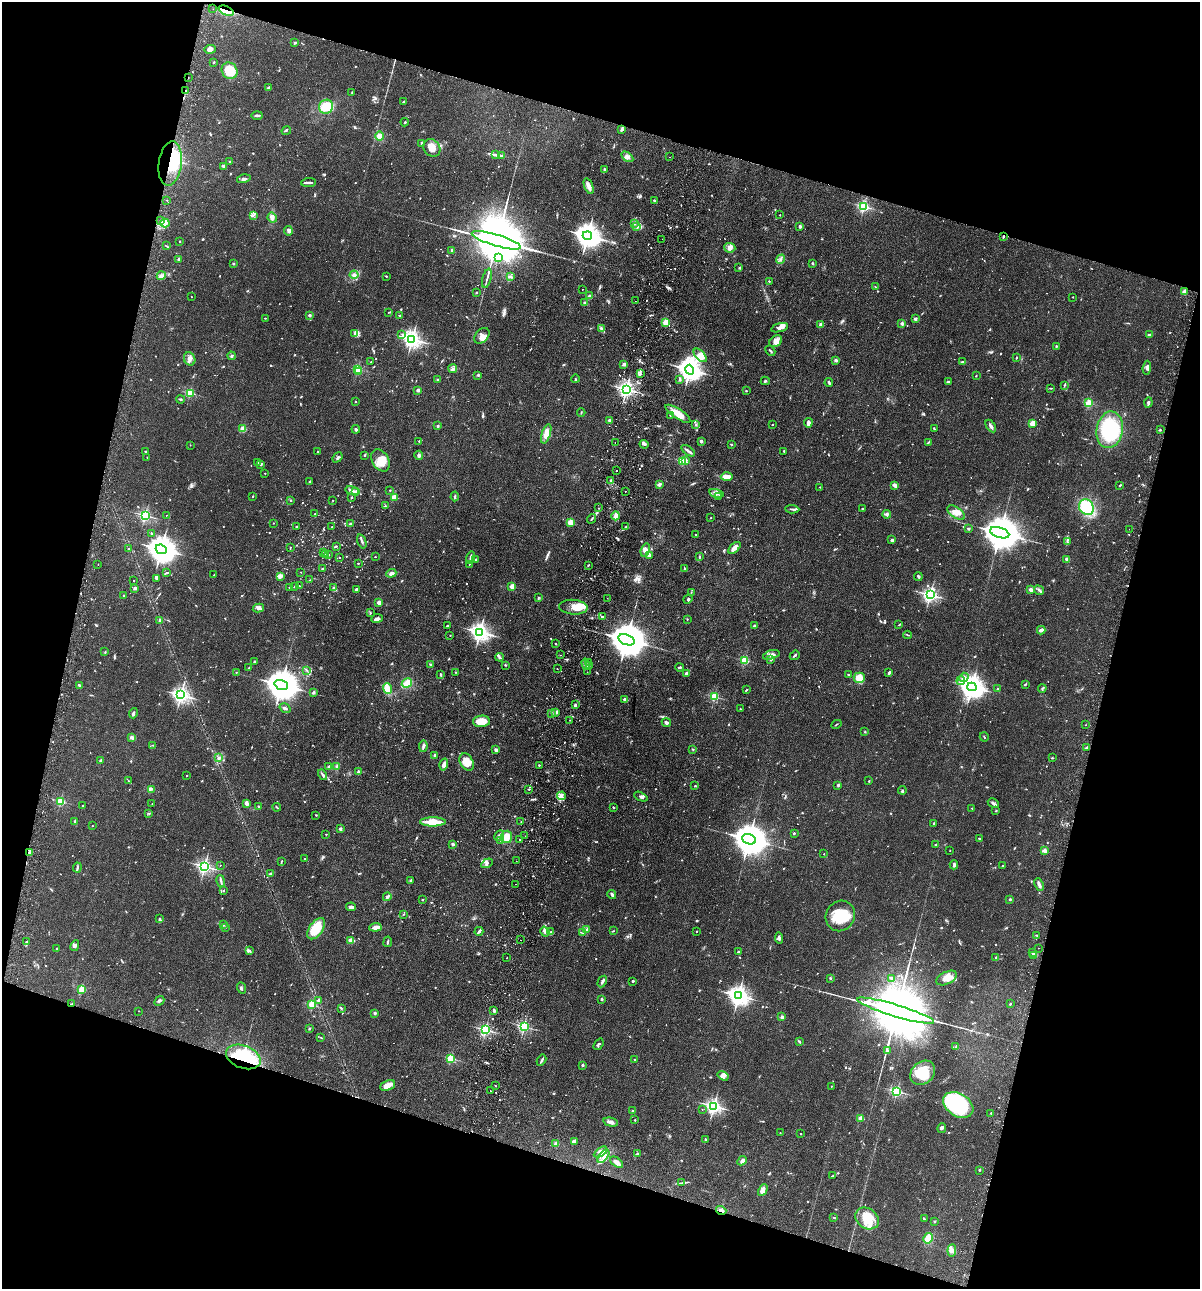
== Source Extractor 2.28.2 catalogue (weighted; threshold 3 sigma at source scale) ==
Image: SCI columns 307-5096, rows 19-5166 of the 5280 x 5184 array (HDU 1 of 3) = the unmasked area's bounding box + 8 px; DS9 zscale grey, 4 x 4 block average (1 PNG px = mean of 4 x 4 image px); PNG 1202 x 1291 px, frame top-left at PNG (2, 2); each listed source drawn as its Kron ellipse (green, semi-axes under 4 px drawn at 4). Shown black and unused: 33% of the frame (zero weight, under 2 of 3 exposures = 3% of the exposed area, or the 3 px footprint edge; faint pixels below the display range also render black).
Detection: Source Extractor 2.28.2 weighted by HDU 2 'WHT'. Background 0.0824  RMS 0.0058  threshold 0.0261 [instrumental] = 3 sigma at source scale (4.5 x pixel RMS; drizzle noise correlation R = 1.50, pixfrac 1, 0.05/0.05 arcsec/px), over >= 5 px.
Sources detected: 1228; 12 too faint to see at this stretch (4 x 4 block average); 6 inside a brighter object's white glare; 30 cosmic-ray / hot-pixel residue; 7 long thin detections or spike segments (spike, bleed or trail) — neither listed nor drawn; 20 coinciding with a brighter row at this scale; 59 inside a brighter listed object's ellipse — not listed separately; of the other 1094, all 500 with FLUX_AUTO >= 2.19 (the completeness limit of this list) listed and drawn (594 fainter detections not listed), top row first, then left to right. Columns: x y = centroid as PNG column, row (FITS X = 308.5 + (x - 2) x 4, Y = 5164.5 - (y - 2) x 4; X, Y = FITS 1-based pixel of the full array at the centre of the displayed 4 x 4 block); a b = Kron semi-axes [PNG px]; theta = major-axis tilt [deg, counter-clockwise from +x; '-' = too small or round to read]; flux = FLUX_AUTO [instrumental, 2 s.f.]
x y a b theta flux
213 9 2 2 - 3.1
226 11 8 3 -24 19
295 43 3 2 - 7
210 49 6 3 4 12
214 62 2 2 - 16
230 71 8 7 - 110
188 78 2 2 - 2.2
269 88 3 2 - 11
186 91 3 2 - 4.6
352 93 2 2 - 2.6
403 102 3 2 - 3.4
326 107 7 6 - 71
257 115 5 2 - 8.1
405 122 4 2 - 2.4
286 130 5 2 - 3.9
622 130 4 2 - 5.4
380 136 5 4 - 27
422 143 2 2 - 27
432 148 9 8 - 40
496 155 2 2 - 3.1
501 156 4 2 - 4.7
627 157 7 4 -34 13
669 157 2 2 - 2.9
230 162 2 2 - 15
170 163 22 11 82 120
224 166 3 2 - 7
605 170 3 2 - 3.3
244 179 7 3 13 8.7
309 182 7 2 5 7.9
589 186 8 4 -70 19
167 200 2 2 - 3.9
654 200 2 2 - 10
864 206 2 2 - 550
253 215 3 2 - 3.7
780 215 2 2 - 2.6
272 218 5 4 - 14
161 220 3 3 - 6.1
165 223 4 4 - 16
634 224 3 2 - 2.7
800 226 2 2 - 31
637 227 3 2 - 5.4
288 231 5 3 - 7.3
587 236 5 4 - 4300
1004 237 2 2 - 2.2
662 239 2 2 - 2.5
496 240 25 5 -17 62000
180 242 2 2 - 5.6
166 246 4 2 - 2.6
730 248 5 5 - 13
451 250 2 2 - 14
499 258 4 2 - 4.5
178 259 2 2 - 3.7
780 259 5 3 - 7.6
813 263 2 2 - 17
233 264 2 2 - 6.6
739 267 2 2 - 3
354 275 4 3 - 11
161 276 4 4 - 14
386 276 2 2 - 2.5
510 276 4 3 - 6
487 278 10 2 75 8.7
769 281 2 2 - 3
875 287 3 2 - 2.5
582 289 2 2 - 2.6
1184 291 3 2 - 10
476 292 2 2 - 3.6
589 296 2 2 - 21
191 297 2 2 - 2.5
1073 297 2 2 - 3
635 301 2 2 - 3
585 303 3 3 - 4.7
389 312 4 2 - 2.2
309 315 2 2 - 31
399 316 2 2 - 5.6
265 318 2 2 - 2.2
915 319 2 2 - 34
666 323 2 2 - 110
902 323 2 2 - 39
821 325 2 2 - 44
601 328 4 2 - 5.9
780 328 9 4 15 16
355 334 4 3 - 6.9
402 334 3 2 - 2.8
1149 335 3 2 - 8.5
482 336 9 6 47 20
412 339 3 2 - 1800
776 341 7 5 34 28
1056 346 2 2 - 3.3
770 351 6 2 -44 4.9
700 355 8 4 -47 40
231 356 4 2 - 4.2
1016 358 3 2 - 2.7
190 359 7 5 -65 14
836 360 2 2 - 24
963 361 4 2 - 3.6
371 362 2 2 - 3
624 364 3 2 - 11
1147 368 7 3 83 9.7
358 369 2 2 - 250
453 369 4 2 - 6.4
690 370 5 4 - 3200
358 371 3 2 - 26
640 374 3 2 - 3.4
478 375 2 2 - 19
976 376 2 2 - 2.4
575 379 4 2 - 3.4
680 379 3 2 - 5.4
438 380 3 2 - 5.7
765 381 4 2 - 4.9
829 382 4 2 - 5.6
948 382 3 2 - 3.9
1064 385 3 2 - 2.9
1051 388 3 2 - 2.8
626 389 2 2 - 1400
418 390 2 2 - 37
746 391 2 2 - 2.9
190 393 2 2 - 280
180 399 4 2 - 3.9
355 402 2 2 - 2.4
1089 403 2 2 - 200
1148 403 5 2 - 6.7
581 413 4 2 - 2.6
678 414 14 5 -33 53
670 415 2 2 - 2.5
609 420 2 2 - 5.7
808 423 4 3 - 14
1033 423 2 2 - 130
696 425 3 2 - 2.6
772 425 2 2 - 6.4
438 426 2 2 - 22
991 426 7 3 -58 11
243 429 2 2 - 150
356 429 4 3 - 4.6
934 429 3 2 - 3.5
1110 430 18 13 80 240
1160 430 2 2 - 4
546 434 10 4 72 35
419 441 2 2 - 2.7
701 441 3 2 - 8
928 442 4 2 - 2.8
615 443 2 2 - 15
644 444 5 2 - 11
731 444 3 2 - 3.1
190 445 2 2 - 2.9
688 451 8 2 -39 9
784 451 3 2 - 2.7
145 452 2 2 - 2.2
318 452 3 2 - 3.9
364 455 2 2 - 2.3
419 455 5 3 - 6.7
147 457 2 2 - 2.2
338 457 6 2 49 6
380 460 12 8 -59 57
685 460 2 2 - 43
682 461 2 2 - 200
257 462 2 2 - 7.7
260 464 3 2 - 4.4
617 471 2 2 - 9
265 473 2 2 - 4
727 477 6 3 2 33
611 481 3 2 - 4.2
310 482 2 2 - 15
659 484 3 2 - 12
895 485 4 2 - 14
1120 485 3 2 - 3.5
820 487 2 2 - 2.4
390 490 2 2 - 6.5
352 491 7 2 -12 10
625 491 2 2 - 2.9
356 492 4 2 - 11
717 493 7 3 -13 11
253 496 2 2 - 5.3
455 496 5 2 - 5.8
719 496 3 2 - 2.5
352 497 2 2 - 9.8
394 497 2 2 - 98
291 500 2 2 - 2.7
333 500 2 2 - 2.5
385 506 2 2 - 5.2
1086 507 8 7 - 150
598 508 2 2 - 2.3
862 508 3 2 - 2.3
792 509 7 2 -4 6.2
956 513 10 5 -33 23
315 514 2 2 - 3.8
887 514 4 3 - 7.4
145 515 2 2 - 620
166 515 2 2 - 2.9
616 516 4 3 - 16
711 518 2 2 - 3.2
592 519 5 2 - 3.7
570 522 2 2 - 130
273 523 2 2 - 4
350 523 3 2 - 3
296 527 2 2 - 9.9
332 527 2 2 - 2.3
625 527 2 2 - 2.4
968 529 2 2 - 3.7
1129 529 2 2 - 3.4
151 533 3 2 - 2.3
1000 533 10 5 -17 15000
695 534 2 2 - 2.4
892 540 3 2 - 9
362 541 7 2 -72 7.7
1067 542 3 2 - 3.2
336 546 2 2 - 4.2
290 547 2 2 - 2.7
734 548 7 3 44 25
128 549 3 2 - 3.3
161 549 6 4 -24 5900
645 550 7 4 73 17
324 552 2 2 - 2.4
329 554 2 2 - 2.6
326 555 2 2 - 18
649 555 3 2 - 8
375 557 2 2 - 4.5
700 557 3 2 - 2.9
340 558 2 2 - 2.5
470 558 6 2 72 6.7
476 559 2 2 - 2.6
1067 559 2 2 - 48
358 563 2 2 - 5.5
469 564 2 2 - 2.5
98 565 2 2 - 2.2
588 565 2 2 - 2.3
323 569 4 2 - 3.4
684 569 4 2 - 3.3
301 572 2 2 - 2.4
167 573 4 2 - 4.4
391 573 5 3 - 11
214 575 2 2 - 2.8
280 576 4 3 - 13
918 577 4 3 - 5.8
156 579 3 2 - 3.8
310 580 2 2 - 2.3
134 581 2 2 - 3.5
299 586 2 2 - 2.2
512 586 2 2 - 90
289 587 2 2 - 2.3
294 587 2 2 - 7.2
135 588 2 2 - 35
334 588 2 2 - 7.7
356 589 3 2 - 8.1
1031 590 2 2 - 66
1039 590 5 2 - 5.9
691 592 3 2 - 2.7
123 595 2 2 - 10
930 595 2 2 - 1100
538 598 3 2 - 3.3
607 598 2 2 - 6.6
688 599 5 3 - 5.4
379 602 2 2 - 68
573 607 14 7 -4 38
258 608 6 2 12 8.4
370 613 3 2 - 2.9
602 617 2 2 - 9.4
377 618 6 4 10 9.6
687 619 2 2 - 2.3
159 620 3 2 - 4.1
899 625 3 2 - 2.3
447 626 2 2 - 13
754 626 2 2 - 23
1041 630 4 2 - 14
480 632 3 3 - 1900
908 635 4 2 - 2.9
450 636 2 2 - 3.4
626 640 8 5 -19 15000
556 644 2 2 - 2.3
105 652 3 2 - 2.3
561 655 2 2 - 2.7
771 655 8 4 18 17
795 655 5 2 - 5.2
500 657 4 2 - 4.9
745 660 2 2 - 260
771 660 4 2 - 4.8
255 662 4 2 - 4.4
589 663 2 2 - 2.3
586 664 6 2 -73 7.5
430 665 3 2 - 3.4
505 665 3 2 - 2.9
589 666 2 2 - 2.9
679 667 4 2 - 5.2
249 668 3 2 - 3.5
557 668 2 2 - 9.8
307 670 3 2 - 2.2
236 672 2 2 - 4.5
455 672 2 2 - 2.5
587 672 2 2 - 3.1
686 673 3 2 - 9.7
889 673 3 2 - 8.7
441 675 3 2 - 5.6
848 675 2 2 - 3.1
964 677 5 3 - 8.9
859 678 5 5 - 50
961 681 4 3 - 12
407 683 5 3 - 45
1025 684 3 2 - 5.1
79 685 2 2 - 8.4
281 685 7 4 -19 9900
972 687 4 3 - 3100
998 688 2 2 - 2.2
1042 688 4 2 - 4.9
387 689 5 3 - 36
746 690 3 2 - 2.4
313 692 2 2 - 7.5
181 695 3 2 - 1500
714 697 2 2 - 290
624 699 2 2 - 23
575 705 3 2 - 8
285 708 6 2 -32 8
740 709 2 2 - 2.2
556 712 2 2 - 51
134 713 5 2 - 6.1
551 713 4 2 - 5.7
570 720 2 2 - 2.3
481 721 8 5 3 59
666 722 4 3 - 6.3
836 724 5 2 - 2.7
1085 725 2 2 - 2.6
865 732 2 2 - 2.8
984 737 5 2 - 2.7
132 738 4 2 - 11
153 745 3 2 - 2.2
423 746 6 3 80 7.6
1087 747 4 2 - 5.7
693 749 2 2 - 2.4
496 750 3 2 - 12
435 755 2 2 - 29
219 758 4 3 - 8.4
1052 758 3 2 - 2.7
101 761 2 2 - 37
467 762 9 6 -60 47
444 764 6 3 74 17
539 765 2 2 - 2.7
329 767 2 2 - 43
337 767 3 2 - 3.7
358 772 3 2 - 5.5
322 775 6 2 -58 6.7
186 776 2 2 - 3.3
128 781 4 2 - 2.9
869 781 3 2 - 2.7
838 785 3 2 - 5.8
695 786 3 2 - 2.8
151 789 2 2 - 3.2
529 789 2 2 - 4.7
902 790 4 2 - 3.8
561 796 4 4 - 12
641 797 7 3 -26 8.1
60 801 2 2 - 320
246 803 3 3 - 15
993 803 6 2 -28 6.6
152 804 2 2 - 2.3
83 806 2 2 - 12
258 806 2 2 - 3.4
277 807 4 2 - 3.3
613 807 3 2 - 2.3
972 808 2 2 - 2.8
996 811 3 2 - 2.3
149 814 3 2 - 2.2
316 815 2 2 - 2.4
75 821 3 2 - 5.9
433 822 13 4 0 74
521 822 2 2 - 6.1
934 823 2 2 - 5.5
92 826 2 2 - 4
340 829 2 2 - 31
794 833 3 2 - 3.9
326 834 2 2 - 2.6
499 836 5 2 - 7.7
525 836 2 2 - 2.7
507 837 6 5 - 35
979 838 2 2 - 10
519 839 2 2 - 11
749 839 7 5 -19 11000
501 840 3 2 - 2.5
453 844 2 2 - 34
936 845 3 2 - 5.7
1044 850 2 2 - 71
950 851 2 2 - 2.7
29 852 3 2 - 5.4
824 854 2 2 - 3.9
304 859 2 2 - 7.1
281 861 2 2 - 2.2
516 861 2 2 - 7
487 863 6 3 32 9.1
220 865 2 2 - 2.6
954 865 4 2 - 10
204 866 2 2 - 1100
1003 866 3 2 - 2.5
77 868 5 2 - 4.9
271 874 4 2 - 11
411 880 2 2 - 18
221 881 6 2 -78 6.7
516 884 2 2 - 3.4
1039 884 6 2 -67 15
223 891 2 2 - 3.2
612 894 4 2 - 8
387 897 4 3 - 7.9
1010 899 2 2 - 17
422 900 2 2 - 2.4
351 907 5 3 - 11
404 914 2 2 - 2.5
840 916 16 14 56 100
159 919 2 2 - 2.5
223 924 3 2 - 2.7
225 927 2 2 - 2.2
375 927 6 2 6 26
316 929 12 6 55 93
587 930 2 2 - 82
479 931 4 2 - 10
613 931 2 2 - 2.6
697 931 2 2 - 4.4
545 932 5 3 - 9.3
550 932 3 2 - 3.7
583 933 2 2 - 2.8
1036 935 3 2 - 2.7
779 938 6 2 -84 6.3
350 940 3 2 - 18
520 940 2 2 - 4.3
26 941 2 2 - 2.5
388 942 5 2 - 5.1
75 946 6 3 63 8
1038 948 2 2 - 7
56 949 2 2 - 9.1
249 951 3 2 - 4.5
738 952 2 2 - 4.7
1033 952 2 2 - 3
1033 955 3 2 - 8.5
996 957 3 2 - 6
507 958 2 2 - 2.2
830 978 3 2 - 3.5
892 978 4 2 - 8.3
947 978 11 6 26 29
602 981 6 3 61 8.1
633 981 2 2 - 5.3
241 988 6 2 -69 5.3
82 989 2 2 - 190
738 996 4 3 - 2600
601 999 4 2 - 3.3
318 1000 2 2 - 29
159 1001 5 3 - 7.2
72 1004 2 2 - 3.3
312 1004 2 2 - 200
1010 1004 3 2 - 2.6
341 1008 3 2 - 2.6
138 1011 2 2 - 2.8
494 1011 4 2 - 6.1
896 1011 40 6 -17 85000
375 1013 2 2 - 29
782 1017 2 2 - 30
524 1027 2 2 - 610
309 1029 3 2 - 2.3
485 1030 2 2 - 690
321 1038 4 2 - 2.6
799 1042 2 2 - 6.3
598 1044 6 2 52 4.4
956 1047 3 2 - 2.8
888 1051 3 2 - 3.2
243 1057 18 11 -20 240
451 1058 2 2 - 270
541 1060 6 2 61 6.7
635 1060 2 2 - 11
582 1065 3 2 - 4.3
923 1073 14 10 41 87
723 1076 6 4 -33 13
388 1085 8 5 21 28
495 1086 2 2 - 4.9
831 1086 2 2 - 5
491 1091 2 2 - 2.9
897 1091 2 2 - 600
958 1105 16 11 -32 400
714 1106 2 2 - 1200
702 1109 2 2 - 2.3
633 1110 3 2 - 3
991 1113 2 2 - 12
861 1118 2 2 - 100
635 1120 2 2 - 8.3
611 1122 7 4 -13 12
942 1128 5 3 - 7.2
780 1133 2 2 - 3.8
801 1134 2 2 - 2.4
705 1140 3 2 - 5.7
574 1141 3 2 - 32
556 1144 2 2 - 54
601 1152 7 4 32 18
637 1153 3 2 - 2.8
603 1156 8 3 52 17
742 1161 5 2 - 12
617 1162 7 3 -36 20
979 1170 2 2 - 3.5
832 1176 2 2 - 2.2
681 1183 4 2 - 3.5
763 1190 6 3 62 24
721 1210 5 3 - 11
834 1218 3 2 - 2.3
867 1218 13 10 -37 91
924 1219 4 2 - 4.1
935 1221 2 2 - 2.6
928 1238 5 3 - 44
952 1250 6 4 84 13
Overlapping masked pixels (flux is a lower limit): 7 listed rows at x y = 226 11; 188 78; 186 91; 170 163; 72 1004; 243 1057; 721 1210
Diffuse or blended objects may show on this block-average render without a row.